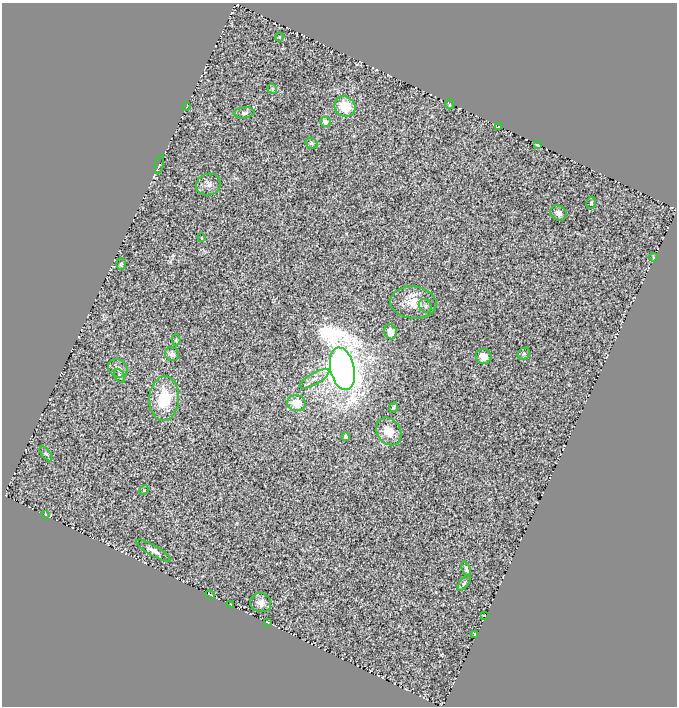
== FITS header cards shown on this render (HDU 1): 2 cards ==
NAXIS1  =                  675
NAXIS2  =                  704

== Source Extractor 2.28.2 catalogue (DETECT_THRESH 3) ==
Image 675 x 704 px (HDU 1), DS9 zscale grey, 1 PNG px = 1 image px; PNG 679 x 708 px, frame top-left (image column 1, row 704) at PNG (2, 3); each listed source drawn as its Kron ellipse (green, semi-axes under 4 px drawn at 4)
Background 0.826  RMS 0.11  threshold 0.34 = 3 sigma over >= 5 px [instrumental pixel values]
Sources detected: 45; all 45 listed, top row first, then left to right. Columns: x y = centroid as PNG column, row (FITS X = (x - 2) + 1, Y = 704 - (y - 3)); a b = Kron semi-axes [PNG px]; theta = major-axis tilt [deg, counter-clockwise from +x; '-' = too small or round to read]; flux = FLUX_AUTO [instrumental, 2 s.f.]
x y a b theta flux
279 37 4 4 - 7.4
272 89 5 4 - 12
450 104 5 3 - 7.5
187 106 3 2 - 4.5
345 107 11 9 -38 210
244 113 10 5 6 21
325 122 5 5 - 39
498 127 3 2 - 4.1
311 143 6 5 - 15
537 145 4 3 - 7.1
159 165 9 3 77 7.1
208 184 12 10 19 46
591 203 6 4 77 12
558 213 8 7 - 32
201 238 3 2 - 5.2
653 257 4 3 - 6
121 264 6 4 90 9.5
413 302 23 16 -6 140
425 306 7 6 - 19
390 332 7 6 - 72
176 340 5 4 - 8.5
172 354 7 6 - 27
524 354 7 5 45 16
484 356 8 7 - 73
118 368 10 8 -36 36
342 369 21 12 -77 16000
120 376 7 4 -62 17
314 379 17 5 30 45
164 399 22 15 86 320
296 403 9 8 - 140
393 407 5 3 - 11
389 431 15 11 -56 110
346 437 4 3 - 14
46 454 9 4 -53 15
144 490 5 4 - 8.1
45 514 3 2 - 4.8
153 550 19 5 -31 41
466 569 8 4 -68 15
464 583 9 4 53 15
210 594 5 2 - 2.9
261 603 10 9 - 50
231 604 2 2 - 4.2
484 615 3 2 - 4.4
267 622 4 2 - 3.1
475 634 3 3 - 10